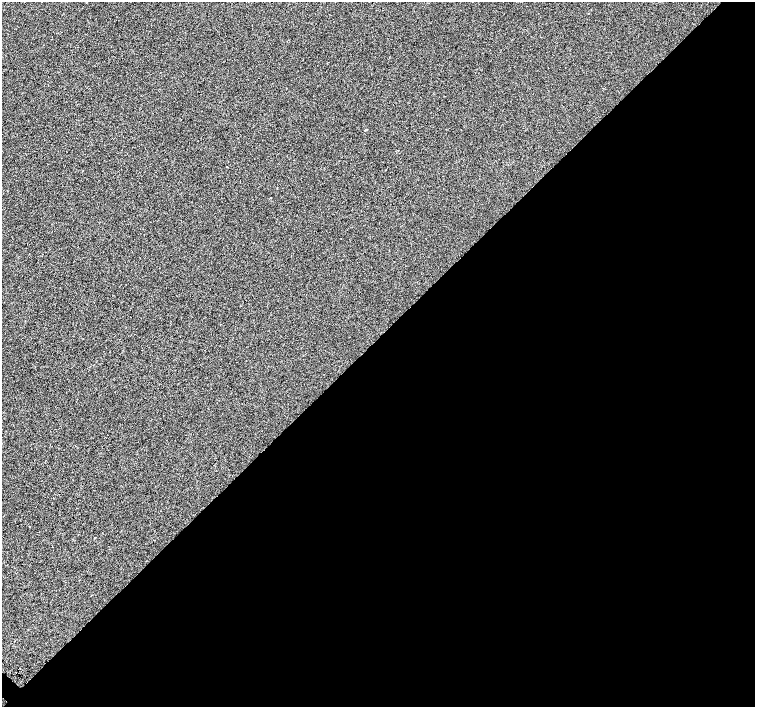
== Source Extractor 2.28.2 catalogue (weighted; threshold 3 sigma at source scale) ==
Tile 12 of 4 x 4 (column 4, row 3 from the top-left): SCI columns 4521-6026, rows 1661-3069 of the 6080 x 6080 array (HDU 1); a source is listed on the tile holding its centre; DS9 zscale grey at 2 x 2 block average (1 PNG px = mean of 2 x 2 image px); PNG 757 x 709 px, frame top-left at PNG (2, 2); no overlay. Shown black and unused: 52% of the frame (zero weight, under 2 of 3 exposures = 3% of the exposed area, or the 3 px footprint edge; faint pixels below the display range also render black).
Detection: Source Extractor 2.28.2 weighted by HDU 2 'WHT'; one run over the whole footprint, this tile lists its part. Background 0.0012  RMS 0.012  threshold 0.0537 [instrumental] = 3 sigma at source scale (4.5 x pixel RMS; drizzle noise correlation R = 1.50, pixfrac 1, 0.0396/0.0396 arcsec/px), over >= 5 px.
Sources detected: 11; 2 cosmic-ray / hot-pixel residue — not listed; the other 9 listed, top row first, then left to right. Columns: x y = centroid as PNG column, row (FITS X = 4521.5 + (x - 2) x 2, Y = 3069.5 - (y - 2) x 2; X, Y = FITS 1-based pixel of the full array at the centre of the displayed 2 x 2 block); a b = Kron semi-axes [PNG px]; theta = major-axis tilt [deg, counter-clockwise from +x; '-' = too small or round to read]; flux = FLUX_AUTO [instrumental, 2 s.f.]
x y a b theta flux
588 13 2 2 - 0.92
365 130 2 2 - 6.9
227 167 2 2 - 3.3
270 198 2 2 - 4.7
220 324 2 2 - 8.3
324 374 2 2 - 1
29 526 2 2 - 6.5
95 538 2 2 - 15
53 547 2 2 - 0.79